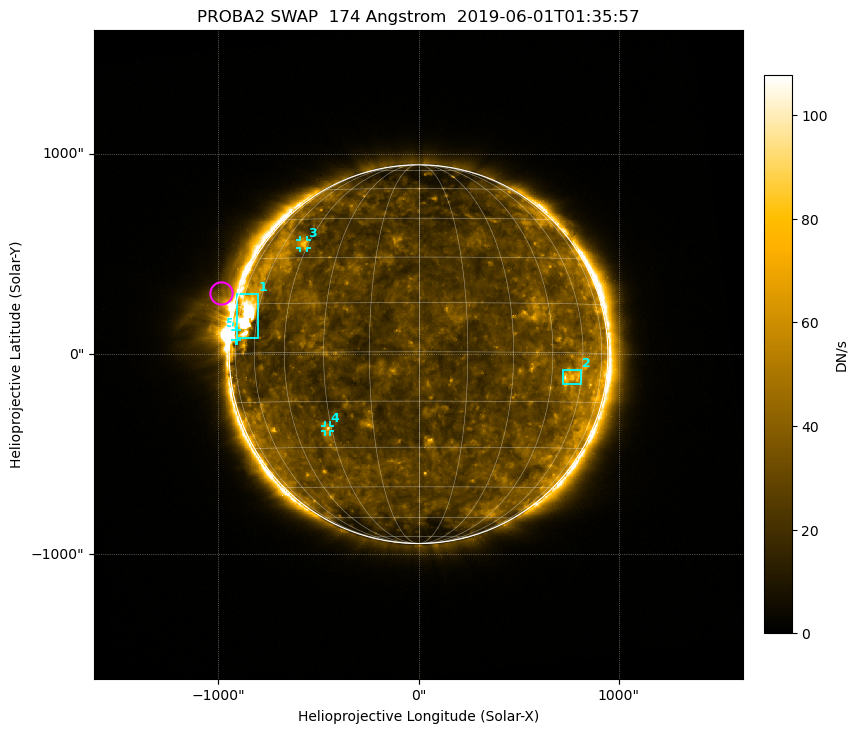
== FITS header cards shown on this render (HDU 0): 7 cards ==
TELESCOP= 'PROBA2  '           / satellite name
INSTRUME= 'SWAP    '           / instrument name
WAVELNTH=                  174 / [Angstrom] bandpass peak response
DATE-OBS= '2019-06-01T01:35:57.168' / UTC time of observation
CTYPE1  = 'HPLN-TAN'           / WCS axis X
CTYPE2  = 'HPLT-TAN'           / WCS axis Y
BUNIT   = 'DN/s    '           / unit of physical value

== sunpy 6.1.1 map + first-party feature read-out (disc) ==
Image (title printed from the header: PROBA2 SWAP  174 Angstrom  2019-06-01T01:35:57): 1024 x 1024 px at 3.16 arcsec/px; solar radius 946 arcsec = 299 px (full disc in frame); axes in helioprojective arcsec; data unit DN/s (BUNIT, on the colour bar)
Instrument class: DISC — disc imager (sunpy class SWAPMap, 174 A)
Bright regions (active regions / flare kernels): reference = the median radial profile (limb darkening/brightening removed); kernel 9 px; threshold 5 sigma = 31.4 DN/s over a disc level ~26.8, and >= 1.15x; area >= 9 px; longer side >= 7 px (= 22 arcsec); searched inside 0.97 R_sun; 5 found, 5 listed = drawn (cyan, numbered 1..; 3 of them under ~43 arcsec drawn as corner ticks so the feature stays visible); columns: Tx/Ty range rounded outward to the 10 arcsec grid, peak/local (2 s.f.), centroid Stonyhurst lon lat
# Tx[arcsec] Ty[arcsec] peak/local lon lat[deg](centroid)
1 -910..-800 80..300 5.8 -67 +12
2 720..820 -150..-80 2.7 +54 -7
3 -600..-550 530..570 2.6 -48 +35
4 -470..-440 -390..-350 2.4 -32 -24
5 -920..-900 70..120 2.4 -75 +5
Off-limb structures (1.02-1.3 R_sun): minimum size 162 px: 3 found; the strongest spans PA ~40..100 deg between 1.02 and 1.3 R_sun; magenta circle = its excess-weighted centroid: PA ~75 deg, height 1.09 R_sun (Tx ~-990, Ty ~310 arcsec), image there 2.8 x the reference